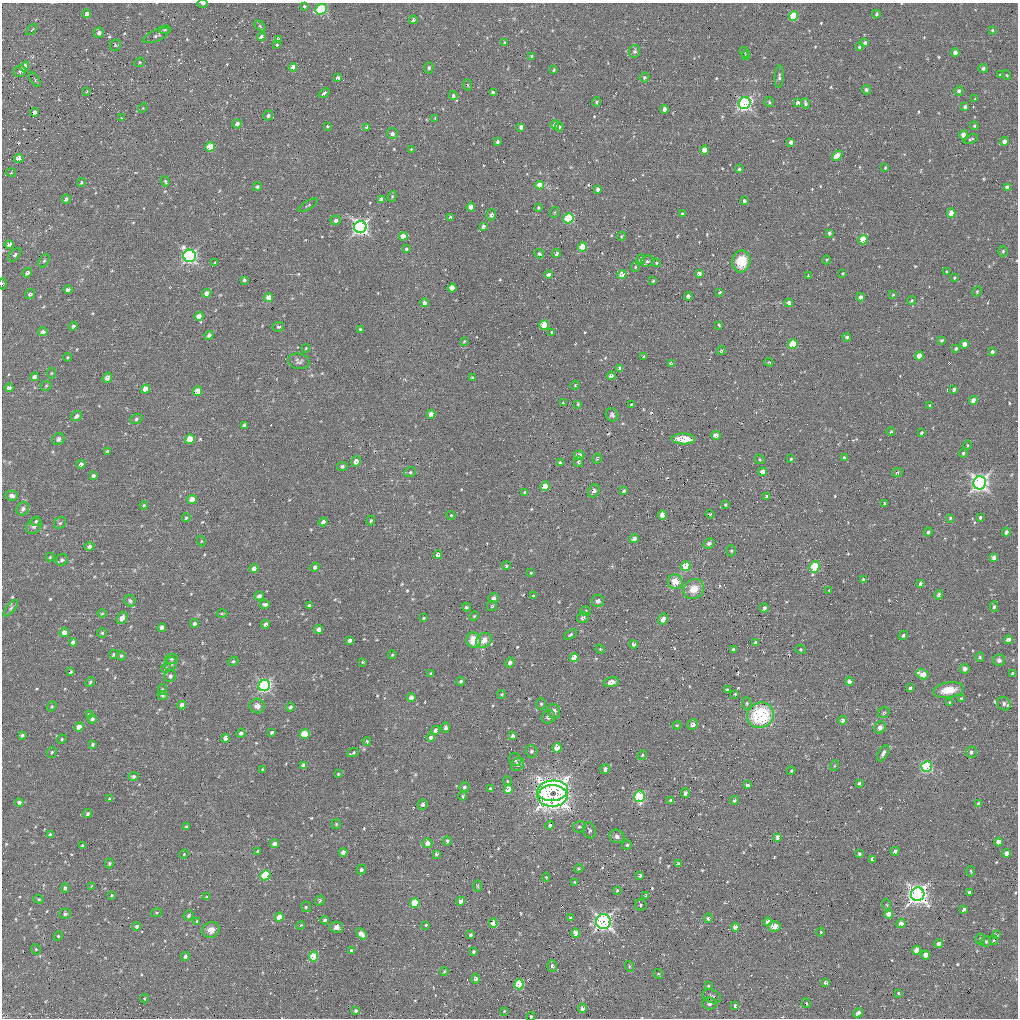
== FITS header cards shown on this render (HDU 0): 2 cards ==
NAXIS1  =                 1016 / length of data axis 1
NAXIS2  =                 1016 / length of data axis 2

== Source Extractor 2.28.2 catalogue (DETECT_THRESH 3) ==
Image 1016 x 1016 px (HDU 0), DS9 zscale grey, 1 PNG px = 1 image px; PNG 1020 x 1020 px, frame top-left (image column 1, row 1016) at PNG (2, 3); each listed source drawn as its Kron ellipse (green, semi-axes under 4 px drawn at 4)
Background 25.9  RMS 3.9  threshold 11.8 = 3 sigma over >= 5 px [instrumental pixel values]
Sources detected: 566; of the 566, the 500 brightest by FLUX_AUTO listed and drawn (66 fainter detections omitted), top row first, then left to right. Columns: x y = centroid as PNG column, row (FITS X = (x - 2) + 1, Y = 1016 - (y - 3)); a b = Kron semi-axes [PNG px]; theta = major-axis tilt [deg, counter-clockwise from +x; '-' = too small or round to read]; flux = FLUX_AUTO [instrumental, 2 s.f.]
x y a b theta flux
203 3 5 3 - 320
304 6 4 3 - 370
321 9 6 5 - 26000
87 14 4 4 - 1300
876 14 4 3 - 430
794 16 5 4 - 12000
413 20 4 4 - 520
260 26 6 4 -46 380
32 30 6 3 48 270
165 30 6 3 8 280
992 30 4 3 - 260
99 33 5 5 - 940
156 36 14 5 24 860
261 37 4 4 - 1400
278 39 3 3 - 470
504 43 3 3 - 350
865 43 4 4 - 1000
115 45 6 5 - 340
276 45 3 3 - 1100
859 47 3 3 - 400
635 51 6 5 - 540
744 52 5 3 - 270
955 52 4 4 - 1500
746 55 4 4 - 280
532 56 3 3 - 300
139 62 5 5 - 370
25 66 5 4 - 4100
293 67 4 4 - 3800
429 68 6 4 88 560
983 68 5 4 - 560
554 70 3 3 - 320
20 71 6 5 - 760
1000 75 4 3 - 590
1007 75 4 3 - 230
644 77 5 4 - 620
779 77 11 4 85 690
338 78 4 4 - 1100
35 80 8 3 -58 350
468 85 5 3 - 280
866 90 5 4 - 530
959 91 5 4 - 710
87 92 3 2 - 240
324 93 6 4 38 530
493 93 4 4 - 1400
453 96 4 4 - 900
975 99 3 3 - 250
596 102 4 4 - 470
769 102 5 5 - 370
745 103 6 5 - 70000
798 103 4 3 - 1100
805 103 5 3 - 650
965 107 4 3 - 750
143 108 5 4 - 230
664 109 4 4 - 1300
35 112 4 4 - 1500
268 115 5 5 - 700
121 118 4 3 - 230
435 118 4 3 - 240
237 124 5 4 - 1300
555 125 4 4 - 1300
328 126 4 3 - 320
974 126 4 3 - 300
367 127 4 3 - 480
521 127 4 4 - 980
559 127 5 4 - 590
392 134 6 5 - 1100
963 135 4 4 - 2600
971 139 8 3 19 410
1004 141 4 4 - 1700
497 142 3 3 - 570
791 142 4 4 - 1200
210 147 5 4 - 8600
411 149 3 2 - 230
705 150 4 4 - 5100
837 156 6 4 42 4900
19 158 4 4 - 4300
885 168 3 2 - 280
739 169 4 3 - 450
11 173 5 3 - 280
165 181 5 4 - 360
81 182 4 4 - 490
540 185 4 4 - 4800
257 187 4 4 - 560
1007 187 4 4 - 1400
598 189 4 3 - 880
392 196 5 4 - 330
66 199 5 4 - 870
381 200 4 4 - 1300
744 201 3 3 - 560
308 205 11 3 31 310
471 207 4 4 - 3100
538 207 4 4 - 370
555 212 5 3 - 300
951 213 4 4 - 4400
682 214 3 3 - 410
491 215 5 4 - 690
451 218 4 3 - 740
568 218 5 5 - 18000
336 220 5 4 - 880
483 226 4 4 - 1100
360 227 6 6 - 110000
829 233 4 3 - 620
403 236 4 4 - 2600
622 236 5 3 - 300
863 240 5 4 - 8900
9 245 4 4 - 1800
582 247 4 4 - 8500
406 249 3 3 - 350
1003 251 5 4 - 380
556 253 4 3 - 900
539 254 5 4 - 430
15 255 8 5 46 560
190 256 6 6 - 79000
641 259 5 4 - 810
826 260 4 3 - 240
44 261 7 4 62 470
647 261 6 5 - 720
741 261 11 9 79 6400
215 263 4 3 - 350
656 263 4 3 - 300
635 267 5 4 - 270
946 271 3 2 - 250
27 273 5 4 - 900
843 273 3 2 - 240
548 274 4 3 - 2300
622 274 5 4 - 3500
699 274 4 4 - 1100
808 276 3 3 - 330
954 278 3 3 - 350
244 280 4 3 - 570
653 281 3 3 - 280
3 284 6 3 -89 230
452 288 4 4 - 3500
68 290 4 4 - 1300
720 292 3 3 - 440
977 292 5 4 - 280
207 293 4 4 - 1500
30 294 5 4 - 750
893 295 4 3 - 270
688 296 4 4 - 2000
269 297 4 4 - 2900
860 297 4 3 - 1200
912 301 4 4 - 320
424 303 4 4 - 960
789 303 4 4 - 1800
199 316 4 4 - 2300
544 325 5 4 - 8900
719 325 3 2 - 300
73 326 4 4 - 870
278 327 6 5 - 490
360 329 3 3 - 260
43 332 5 4 - 680
552 332 4 3 - 260
209 335 4 4 - 860
847 337 4 4 - 480
942 340 4 3 - 380
464 341 3 2 - 340
793 344 5 4 - 8600
964 344 4 4 - 2200
306 348 4 3 - 250
956 348 4 3 - 510
721 351 4 3 - 340
992 352 4 3 - 970
919 356 4 4 - 4400
67 357 4 3 - 280
644 357 3 3 - 640
299 361 11 7 -13 920
769 362 4 4 - 270
671 364 4 4 - 1000
620 368 4 3 - 1500
51 373 5 3 - 250
611 376 4 4 - 1400
34 377 4 4 - 1400
107 378 6 4 51 1000
472 378 3 3 - 300
575 385 4 4 - 280
46 386 5 5 - 340
9 388 4 4 - 1100
145 389 5 4 - 3300
954 389 4 3 - 680
198 391 5 4 - 5100
973 400 4 4 - 2000
563 403 3 3 - 370
578 404 3 3 - 280
631 405 3 3 - 310
930 405 4 3 - 270
431 414 4 4 - 2200
612 415 7 6 - 620
77 416 6 4 38 950
136 419 6 5 - 460
245 425 4 4 - 1200
891 432 4 3 - 410
921 433 4 3 - 560
716 435 4 4 - 1500
58 439 6 5 - 850
190 439 5 4 - 6600
683 439 11 5 -1 5100
967 445 5 3 - 250
107 452 4 3 - 530
963 453 4 4 - 480
579 455 5 5 - 1600
844 458 4 3 - 520
597 459 5 3 - 290
760 459 5 4 - 340
791 459 3 2 - 330
356 461 5 4 - 1700
578 462 5 4 - 410
560 463 4 3 - 490
81 464 4 4 - 1200
342 466 5 4 - 530
410 472 6 5 - 470
762 472 4 4 - 1900
897 473 5 4 - 510
93 476 4 4 - 570
980 483 6 6 - 130000
545 486 5 4 - 6900
594 491 7 5 67 940
624 491 4 3 - 480
525 492 4 3 - 490
12 496 6 5 - 1000
767 497 3 3 - 750
192 500 5 4 - 3900
884 503 3 3 - 240
144 505 4 3 - 280
725 505 3 3 - 270
23 509 7 6 - 790
710 514 4 4 - 270
451 515 4 4 - 260
662 515 4 4 - 4300
980 517 3 3 - 400
186 518 4 3 - 400
950 518 4 4 - 340
371 520 5 3 - 340
36 521 5 4 - 310
323 522 4 4 - 1000
60 523 6 5 - 520
34 526 9 6 45 1200
928 532 4 3 - 470
1006 532 4 4 - 890
634 539 5 4 - 2100
201 541 5 3 - 240
709 544 6 5 - 810
89 546 5 4 - 1000
731 551 5 4 - 420
438 555 4 4 - 1400
50 557 4 4 - 310
994 557 4 4 - 1700
62 560 6 5 - 800
506 566 4 4 - 390
685 566 5 4 - 13000
315 567 4 4 - 740
815 567 6 5 - 16000
254 568 4 4 - 1500
531 573 3 3 - 240
863 580 4 3 - 560
675 582 7 7 - 3500
920 584 4 3 - 760
694 589 11 9 44 4200
828 590 3 2 - 350
939 595 5 4 - 660
259 596 5 4 - 1000
533 596 3 3 - 850
493 598 5 5 - 1300
130 601 6 5 - 650
598 601 6 6 - 890
265 604 5 4 - 590
309 605 4 3 - 650
492 606 5 5 - 360
466 607 4 3 - 390
994 607 5 4 - 560
11 608 10 4 51 630
764 608 4 4 - 780
586 611 5 5 - 390
102 613 4 4 - 280
222 613 5 3 - 280
474 616 5 4 - 290
122 618 6 4 56 1600
424 618 4 3 - 300
583 618 6 5 - 1300
663 619 6 5 - 1600
194 624 4 4 - 680
266 624 4 4 - 940
162 627 4 4 - 1400
319 629 4 4 - 840
64 633 5 4 - 2100
102 633 4 4 - 320
570 635 7 3 32 390
903 635 5 4 - 610
350 640 4 3 - 850
473 640 8 7 - 4800
484 640 8 6 41 2200
1008 640 4 4 - 2300
73 642 4 4 - 1200
756 643 4 4 - 1300
634 644 4 4 - 830
600 649 5 4 - 260
801 649 5 4 - 320
733 650 4 3 - 660
114 654 5 4 - 510
392 655 4 3 - 300
121 656 4 4 - 400
980 657 4 4 - 410
574 658 5 4 - 4200
172 659 6 5 - 460
999 660 6 6 - 770
233 661 5 4 - 380
362 662 3 3 - 240
510 662 5 4 - 1100
171 664 7 6 - 660
166 668 5 4 - 450
965 669 5 4 - 990
70 672 4 3 - 510
1012 673 3 3 - 400
431 674 3 3 - 520
922 674 6 4 -29 4200
170 676 6 5 - 750
461 681 4 4 - 510
849 681 4 4 - 1600
90 682 5 4 - 410
611 682 7 5 14 1600
264 686 6 5 - 63000
910 688 4 3 - 480
727 689 4 4 - 290
162 690 5 4 - 370
948 690 16 7 9 4400
502 694 4 4 - 290
735 694 3 3 - 260
162 696 5 4 - 370
411 698 4 4 - 1400
961 698 4 3 - 270
747 703 6 5 - 470
949 703 4 3 - 290
541 704 6 5 - 430
1004 704 7 6 - 780
182 705 4 4 - 2000
52 706 5 4 - 310
257 706 7 7 - 1600
290 707 4 4 - 650
554 711 7 6 - 1200
884 713 6 5 - 430
89 715 4 4 - 820
760 715 13 12 - 21000
548 717 7 6 - 860
92 719 4 4 - 690
843 720 4 4 - 1100
677 725 4 4 - 270
693 725 6 5 - 1700
79 727 5 4 - 2800
446 727 5 4 - 620
880 727 6 5 - 1100
436 730 4 4 - 1400
272 732 4 3 - 530
241 733 4 4 - 870
305 734 5 4 - 7600
22 735 4 3 - 480
513 736 4 4 - 1500
431 737 4 4 - 810
226 738 4 4 - 2100
62 739 5 4 - 350
367 741 4 3 - 300
93 744 3 3 - 390
557 748 5 4 - 2400
531 751 6 6 - 720
52 752 5 5 - 430
971 752 6 5 - 700
353 753 6 3 20 440
883 753 9 4 61 930
642 755 5 4 - 330
515 760 6 6 - 820
518 764 7 5 47 1300
303 765 4 4 - 1000
834 766 5 3 - 260
927 767 5 5 - 37000
262 769 3 2 - 230
605 769 5 4 - 1100
791 771 4 3 - 290
338 774 3 3 - 240
134 777 5 4 - 750
507 781 5 4 - 320
859 783 4 3 - 420
747 785 4 4 - 840
464 787 5 5 - 580
490 789 4 4 - 990
508 789 5 4 - 3100
552 791 15 10 6 150000
685 793 5 4 - 740
463 796 4 4 - 320
552 796 15 11 0 120000
639 796 6 5 - 28000
109 799 4 3 - 260
670 800 4 3 - 380
734 800 4 4 - 570
19 802 4 4 - 1200
423 804 5 5 - 590
979 804 4 4 - 1200
88 814 4 4 - 650
336 824 5 4 - 340
550 826 4 4 - 600
186 827 3 3 - 440
579 827 6 5 - 640
590 830 8 6 -72 740
50 834 4 3 - 530
617 836 7 6 - 930
778 837 4 4 - 1300
447 841 4 4 - 730
999 842 4 4 - 2100
427 843 5 5 - 1800
274 844 4 4 - 1600
627 845 5 4 - 430
82 846 4 3 - 390
257 851 3 2 - 280
895 851 4 4 - 670
343 852 4 4 - 1900
1006 853 4 4 - 1800
184 854 5 3 - 250
436 854 3 3 - 580
859 854 4 3 - 370
872 859 4 4 - 760
109 863 5 4 - 440
678 864 3 3 - 430
579 869 5 3 - 340
361 870 5 4 - 650
971 871 5 3 - 300
265 875 5 4 - 15000
640 875 4 3 - 580
546 877 4 4 - 340
574 882 3 3 - 270
92 886 4 3 - 240
477 886 6 4 -89 330
65 888 4 4 - 570
617 890 4 4 - 300
970 892 4 3 - 840
918 894 7 6 - 190000
112 895 4 4 - 390
646 896 4 3 - 590
207 897 4 3 - 350
39 899 5 4 - 340
320 900 5 4 - 430
461 901 5 4 - 2000
415 903 5 4 - 7500
641 905 6 5 - 560
887 905 5 3 - 240
306 907 5 5 - 370
964 909 4 3 - 960
156 913 5 4 - 320
65 914 6 5 - 580
889 914 4 4 - 2700
188 915 5 4 - 730
279 917 4 4 - 3300
570 917 3 3 - 290
708 918 4 4 - 660
325 920 4 4 - 780
197 921 4 3 - 280
603 922 7 7 - 99000
768 922 4 4 - 1500
493 923 4 4 - 6000
901 924 4 4 - 2300
301 925 4 3 - 230
426 925 3 3 - 350
137 926 4 4 - 610
774 926 6 5 - 1900
337 927 6 5 - 1300
735 927 4 4 - 2100
211 930 9 7 18 2400
821 932 4 4 - 240
576 933 4 4 - 3400
361 934 6 4 -45 2600
470 935 3 3 - 530
997 935 4 3 - 340
58 936 5 4 - 300
980 939 5 5 - 340
993 940 5 3 - 240
986 941 5 5 - 490
939 944 4 4 - 1200
36 949 5 4 - 360
917 950 4 4 - 3000
351 951 3 3 - 500
474 951 3 3 - 500
926 955 4 4 - 2700
185 956 4 3 - 900
314 957 5 4 - 10000
552 966 6 5 - 1000
629 966 5 3 - 310
444 971 4 3 - 290
658 974 5 4 - 340
476 979 5 4 - 830
826 983 4 3 - 630
519 984 5 4 - 14000
708 986 4 3 - 240
899 993 4 3 - 960
712 996 10 6 -20 780
144 999 5 4 - 320
710 1003 7 6 - 850
806 1003 5 3 - 290
735 1006 4 3 - 540
582 1009 4 4 - 1800
356 1011 4 3 - 630
504 1011 4 3 - 240
858 1013 5 4 - 1000
531 1017 4 3 - 370
At the frame edge (FLAGS 8, measured only in part): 4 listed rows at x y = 203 3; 9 245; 3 284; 531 1017
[66 fainter detections neither listed nor drawn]

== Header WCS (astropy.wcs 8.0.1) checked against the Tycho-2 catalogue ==
Header WCS as astropy/WCSLIB reads it (applying the file's SIP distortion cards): RA---SIN-SIP/DEC--SIN-SIP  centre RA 11:01:34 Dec +12:14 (165.39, +12.23 deg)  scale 2.76 arcsec/px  FOV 46.7' x 46.4'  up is +23 deg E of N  parity normal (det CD < 0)
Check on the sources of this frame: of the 60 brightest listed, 12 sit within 3.9 arcsec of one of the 26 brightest Tycho-2 stars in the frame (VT <= 12.62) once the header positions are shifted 0.95 arcsec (0.88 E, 0.35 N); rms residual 1.30 arcsec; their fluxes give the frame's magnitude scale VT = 22.50 - 2.5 log10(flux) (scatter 0.39 mag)
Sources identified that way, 12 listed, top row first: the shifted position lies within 3.9 arcsec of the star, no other Tycho-2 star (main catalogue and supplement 1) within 7.8 arcsec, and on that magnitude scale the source's flux lands within +1.5 / -3 mag of the star's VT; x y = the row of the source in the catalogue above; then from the Tycho-2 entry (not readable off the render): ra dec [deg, ICRS J2000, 3 dp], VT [Tycho-2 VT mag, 2 dp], TYC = Tycho-2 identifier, HIP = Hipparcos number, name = IAU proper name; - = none
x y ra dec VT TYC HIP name
745 103 165.343 +12.587 11.15 853-930-1 - -
360 227 165.584 +12.387 9.50 850-385-1 - -
582 247 165.417 +12.438 12.62 850-756-1 - -
190 256 165.698 +12.316 10.64 850-126-1 - -
980 483 165.058 +12.389 10.01 850-483-1 - -
685 566 165.246 +12.245 11.91 850-776-1 - -
815 567 165.152 +12.282 11.69 850-136-1 - -
264 686 165.515 +12.036 11.40 850-991-1 - -
927 767 165.012 +12.174 10.54 850-544-1 - -
265 875 165.458 +11.903 12.11 850-87-1 - -
918 894 164.981 +12.082 10.08 850-16-1 - -
603 922 165.200 +11.970 8.22 850-1047-1 53829 -